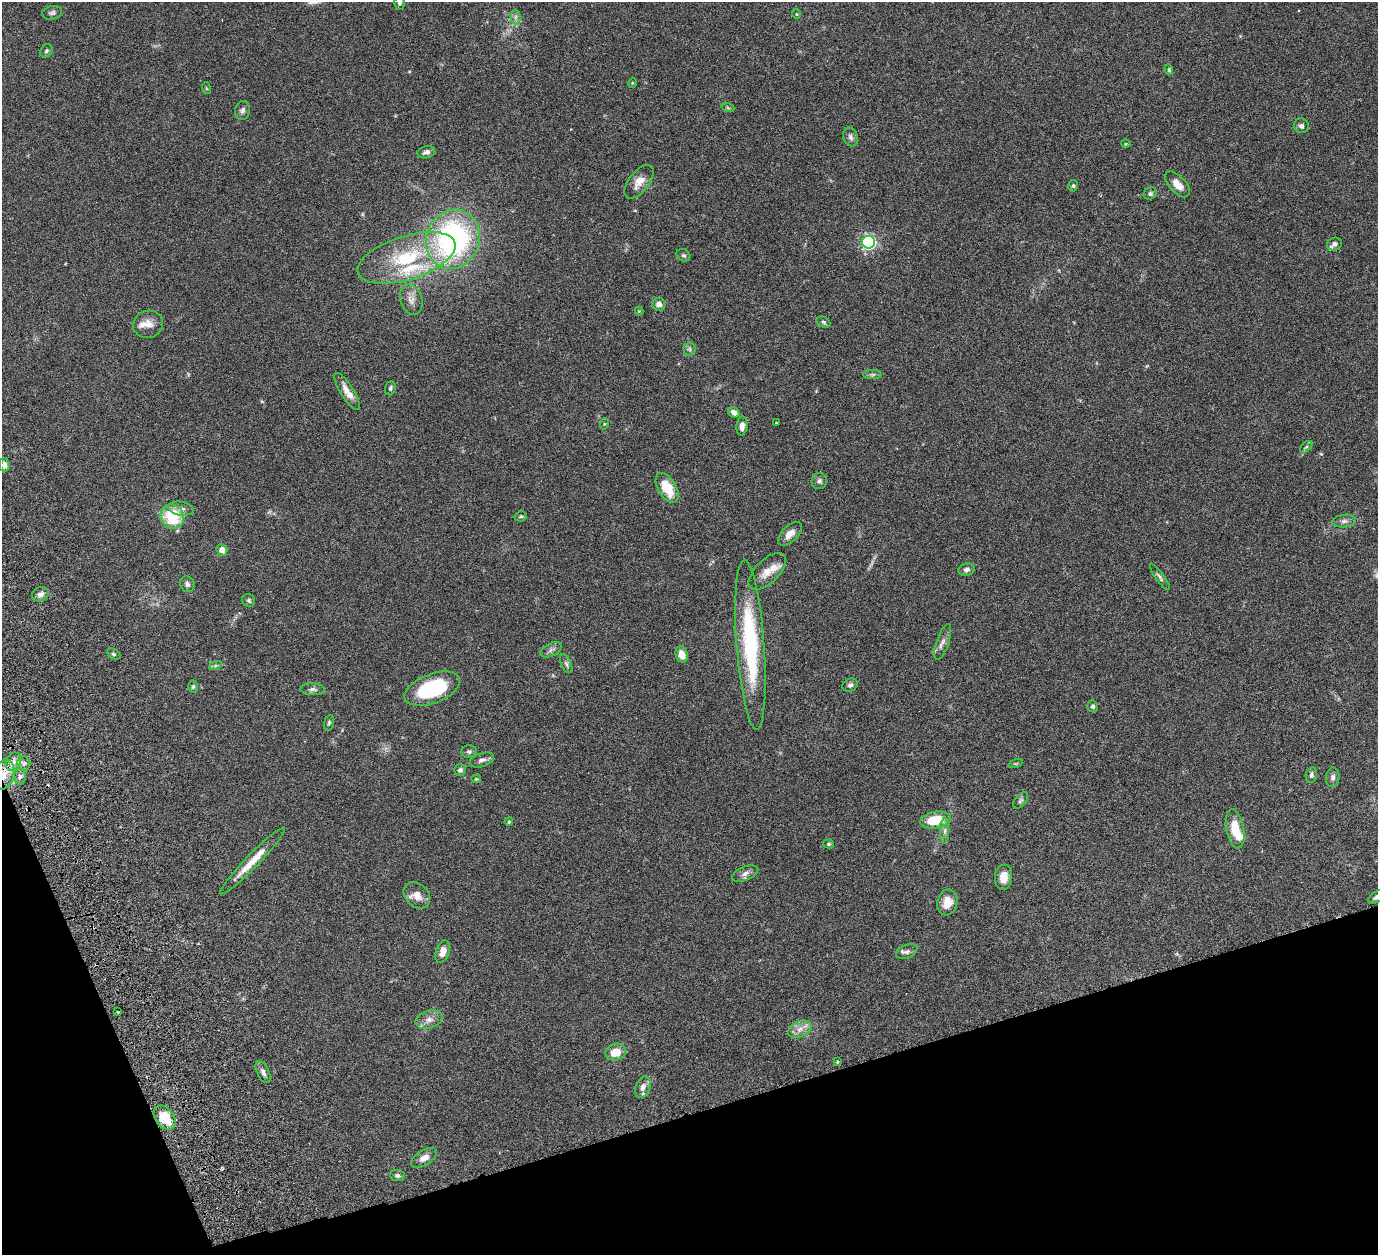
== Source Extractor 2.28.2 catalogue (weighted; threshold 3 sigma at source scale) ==
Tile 14 of 4 x 4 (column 2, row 4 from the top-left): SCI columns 1439-2814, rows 318-1570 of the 5682 x 5542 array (HDU 1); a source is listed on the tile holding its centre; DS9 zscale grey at full resolution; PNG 1380 x 1257 px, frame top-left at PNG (2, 2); each listed source drawn as its Kron ellipse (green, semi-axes under 4 px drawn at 4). Shown black and unused: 15% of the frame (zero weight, under 3 of 6 exposures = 5% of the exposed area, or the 3 px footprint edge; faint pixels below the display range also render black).
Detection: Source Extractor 2.28.2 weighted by HDU 2 'WHT'; one run over the whole footprint, this tile lists its part. Background 0.0539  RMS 0.0027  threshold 0.0112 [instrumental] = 3 sigma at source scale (4.09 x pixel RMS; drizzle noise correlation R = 1.36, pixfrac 0.8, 0.05/0.05 arcsec/px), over >= 5 px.
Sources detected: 108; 2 too faint to see at this stretch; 1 cosmic-ray / hot-pixel residue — neither listed nor drawn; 5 inside a brighter listed object's ellipse — not listed separately; the other 100 listed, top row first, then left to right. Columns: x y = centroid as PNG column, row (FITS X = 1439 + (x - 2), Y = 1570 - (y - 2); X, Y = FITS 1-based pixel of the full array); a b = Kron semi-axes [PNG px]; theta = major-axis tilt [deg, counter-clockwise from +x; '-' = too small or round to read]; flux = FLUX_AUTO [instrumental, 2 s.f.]
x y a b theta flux
399 3 6 5 - 0.48
52 13 10 6 13 0.68
796 14 5 3 - 0.18
515 17 7 5 -90 0.67
46 51 7 5 52 0.45
1169 70 5 4 - 0.36
632 83 5 3 - 0.2
206 88 6 3 -71 0.22
728 108 6 4 -19 0.3
242 110 9 7 81 0.83
1301 126 7 7 - 0.79
850 137 9 7 -67 0.85
1126 144 5 3 - 0.2
426 152 9 6 16 0.85
639 182 20 10 53 2.7
1177 184 16 8 -48 2.4
1073 186 6 4 78 0.39
1150 193 7 6 - 0.57
453 239 30 26 70 55
869 242 6 6 - 53
1334 244 7 6 - 0.74
683 255 7 6 - 0.48
407 258 51 22 17 18
411 300 15 11 -71 1.9
659 304 7 6 - 1.2
639 311 4 4 - 0.23
823 322 7 5 -27 0.46
148 324 15 13 19 2.3
689 349 6 6 - 0.54
873 375 9 4 1 0.53
390 388 7 5 73 0.5
347 391 21 6 -58 2.3
734 412 6 5 - 1.1
776 423 3 2 - 0.15
604 424 6 3 72 0.23
742 426 9 5 85 1.4
1306 447 7 4 44 0.48
4 465 7 5 -83 1.2
819 481 8 7 - 0.84
667 488 16 9 -59 5.7
181 509 13 7 -9 1.2
521 516 6 5 - 0.4
172 517 12 11 - 10
1344 521 12 6 6 0.92
790 534 15 8 45 1.9
222 550 6 5 - 1.7
967 570 8 6 16 0.85
767 571 23 12 44 3.4
1160 577 15 4 -53 0.64
187 584 8 7 - 0.72
40 594 8 7 - 1.1
249 601 6 6 - 0.52
943 642 18 6 71 1.3
750 645 85 14 -86 27
551 650 12 6 27 0.89
114 654 7 5 -27 0.43
682 654 8 6 -72 2.5
566 664 10 5 -65 0.62
215 666 6 4 19 0.41
850 685 8 6 29 0.7
193 687 6 4 86 0.41
313 689 12 5 -3 0.78
432 689 29 14 21 18
1093 706 6 5 - 0.53
329 723 8 5 73 0.44
469 752 8 6 0 0.6
482 760 12 6 20 1.2
13 762 9 7 65 1.5
24 763 7 6 - 0.86
1015 764 7 3 19 0.29
460 770 6 5 - 0.67
4 775 15 10 74 3.8
1311 775 8 5 79 0.7
20 777 8 6 88 0.87
1333 777 10 7 83 0.79
476 779 5 3 - 0.22
1020 801 9 5 52 0.58
936 820 15 8 10 7.4
509 822 4 3 - 0.32
1235 829 20 9 -80 5.2
945 831 12 4 90 0.88
829 844 5 4 - 0.38
252 861 46 6 46 5.3
745 874 14 7 22 1
1004 877 12 8 85 2.6
417 895 14 11 -43 2.5
1377 897 9 5 33 0.72
947 902 13 10 77 2.9
443 951 11 6 70 2.1
907 952 11 6 22 0.89
118 1012 2 2 - 0.31
429 1020 14 8 17 1.7
800 1029 12 7 25 1.8
616 1052 10 8 14 3.9
837 1062 4 3 - 0.25
263 1072 12 6 -65 0.88
643 1087 11 7 68 1.2
165 1118 13 9 -51 6.7
424 1158 14 7 32 1.9
397 1176 7 5 -6 0.62
Overlapping masked pixels (flux is a lower limit): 1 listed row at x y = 4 775
Isophote crosses this tile's border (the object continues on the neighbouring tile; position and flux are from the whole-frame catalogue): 3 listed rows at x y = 399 3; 4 775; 1377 897